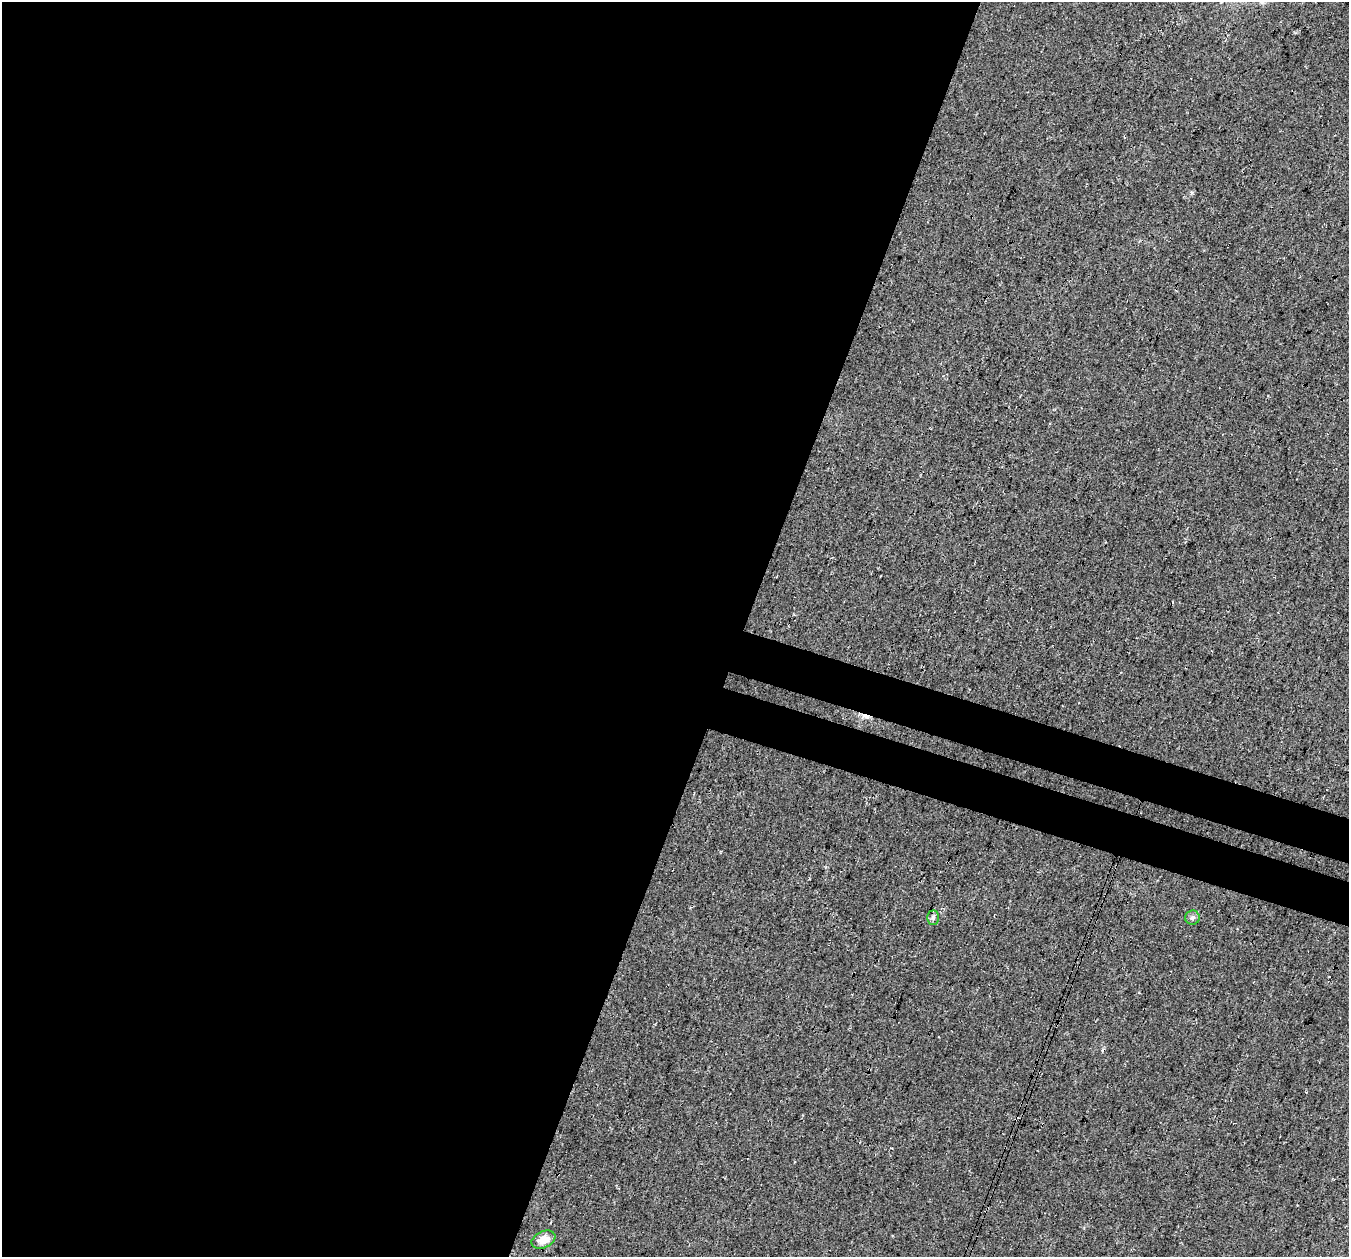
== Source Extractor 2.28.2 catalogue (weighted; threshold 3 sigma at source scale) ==
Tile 5 of 4 x 4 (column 1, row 2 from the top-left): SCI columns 32-1378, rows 2845-4099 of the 5441 x 5625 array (HDU 1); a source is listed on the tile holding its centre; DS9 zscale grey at full resolution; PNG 1351 x 1259 px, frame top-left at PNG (2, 2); each listed source drawn as its Kron ellipse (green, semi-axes under 4 px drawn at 4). Shown black and unused: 59% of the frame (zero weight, under 3 of 4 exposures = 5% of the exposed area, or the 3 px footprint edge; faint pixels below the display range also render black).
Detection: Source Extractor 2.28.2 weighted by HDU 2 'WHT'; one run over the whole footprint, this tile lists its part. Background 0.0374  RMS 0.0076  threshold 0.0344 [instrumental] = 3 sigma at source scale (4.5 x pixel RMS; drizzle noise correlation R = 1.50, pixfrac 1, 0.0396/0.0396 arcsec/px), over >= 5 px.
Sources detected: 5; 2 cosmic-ray / hot-pixel residue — neither listed nor drawn; the other 3 listed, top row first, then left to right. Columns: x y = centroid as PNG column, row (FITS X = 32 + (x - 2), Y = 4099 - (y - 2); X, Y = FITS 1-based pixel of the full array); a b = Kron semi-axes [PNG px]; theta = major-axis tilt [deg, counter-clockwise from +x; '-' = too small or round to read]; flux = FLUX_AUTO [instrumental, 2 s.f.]
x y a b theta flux
933 918 7 5 -90 1.8
1192 918 7 7 - 2.1
543 1240 12 8 25 8.4